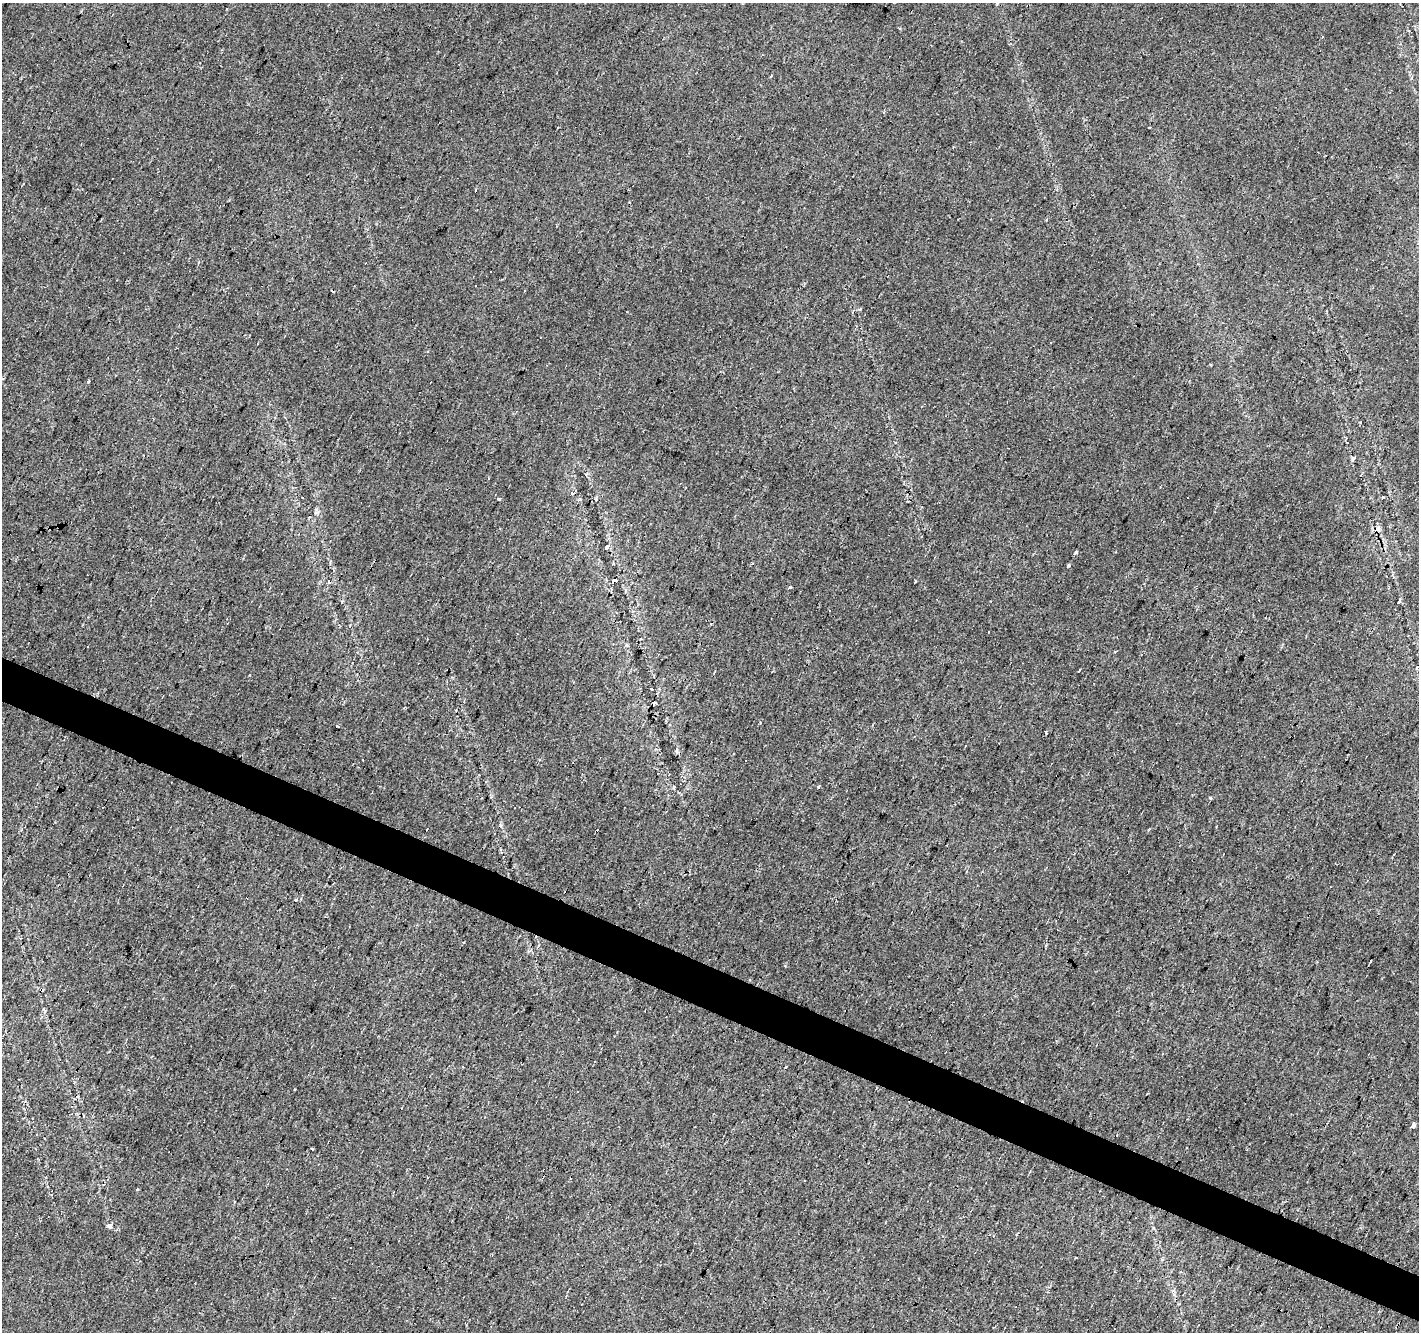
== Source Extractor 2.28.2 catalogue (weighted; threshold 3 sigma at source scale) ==
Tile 6 of 4 x 4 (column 2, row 2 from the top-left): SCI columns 1418-2834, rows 2861-4190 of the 5673 x 5786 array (HDU 1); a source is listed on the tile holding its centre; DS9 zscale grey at full resolution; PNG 1421 x 1334 px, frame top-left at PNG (2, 3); no overlay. Shown black and unused: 3% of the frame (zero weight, under 2 of 3 exposures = <1% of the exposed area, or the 3 px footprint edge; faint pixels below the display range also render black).
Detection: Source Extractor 2.28.2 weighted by HDU 2 'WHT'; one run over the whole footprint, this tile lists its part. Background 0.0181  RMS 0.0062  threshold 0.0279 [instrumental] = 3 sigma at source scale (4.5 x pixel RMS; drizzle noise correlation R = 1.50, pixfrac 1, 0.0396/0.0396 arcsec/px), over >= 5 px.
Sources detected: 53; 21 cosmic-ray / hot-pixel residue — not listed; the other 32 listed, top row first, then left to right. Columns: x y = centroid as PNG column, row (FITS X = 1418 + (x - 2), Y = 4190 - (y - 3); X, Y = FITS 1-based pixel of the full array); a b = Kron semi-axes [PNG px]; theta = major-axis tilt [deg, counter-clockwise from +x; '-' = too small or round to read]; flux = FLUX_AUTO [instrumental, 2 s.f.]
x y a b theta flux
1323 37 3 2 - 0.8
1149 127 3 3 - 2.6
860 309 5 3 - 0.67
88 381 4 3 - 4.5
1353 458 5 4 - 1.3
572 493 4 3 - 3.2
1383 497 4 3 - 0.77
302 498 3 2 - 1.2
1187 498 3 3 - 0.87
499 499 4 3 - 25
1377 529 9 8 - 3
607 547 4 3 - 8.1
1076 552 5 4 - 1.4
1068 565 3 3 - 4
614 580 5 3 - 14
1398 602 4 3 - 1.9
830 610 3 2 - 0.88
1417 667 4 2 - 0.55
651 689 3 3 - 2
655 703 5 4 - 3.4
1045 732 3 3 - 3.5
819 787 3 3 - 3.8
1211 798 3 3 - 4.1
1149 829 3 3 - 1.5
296 900 3 3 - 2.7
463 942 3 3 - 1.2
41 990 5 3 - 1
462 1067 3 2 - 0.93
1413 1126 3 3 - 15
804 1181 3 3 - 1.2
110 1226 4 3 - 25
1076 1258 3 3 - 1.2
Overlapping masked pixels (flux is a lower limit): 3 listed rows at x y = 1377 529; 614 580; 41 990
Unlisted compact peaks at least as high as the median listed source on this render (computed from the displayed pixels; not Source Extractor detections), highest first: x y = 500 825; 760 723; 580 499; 249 675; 295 1089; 45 1011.